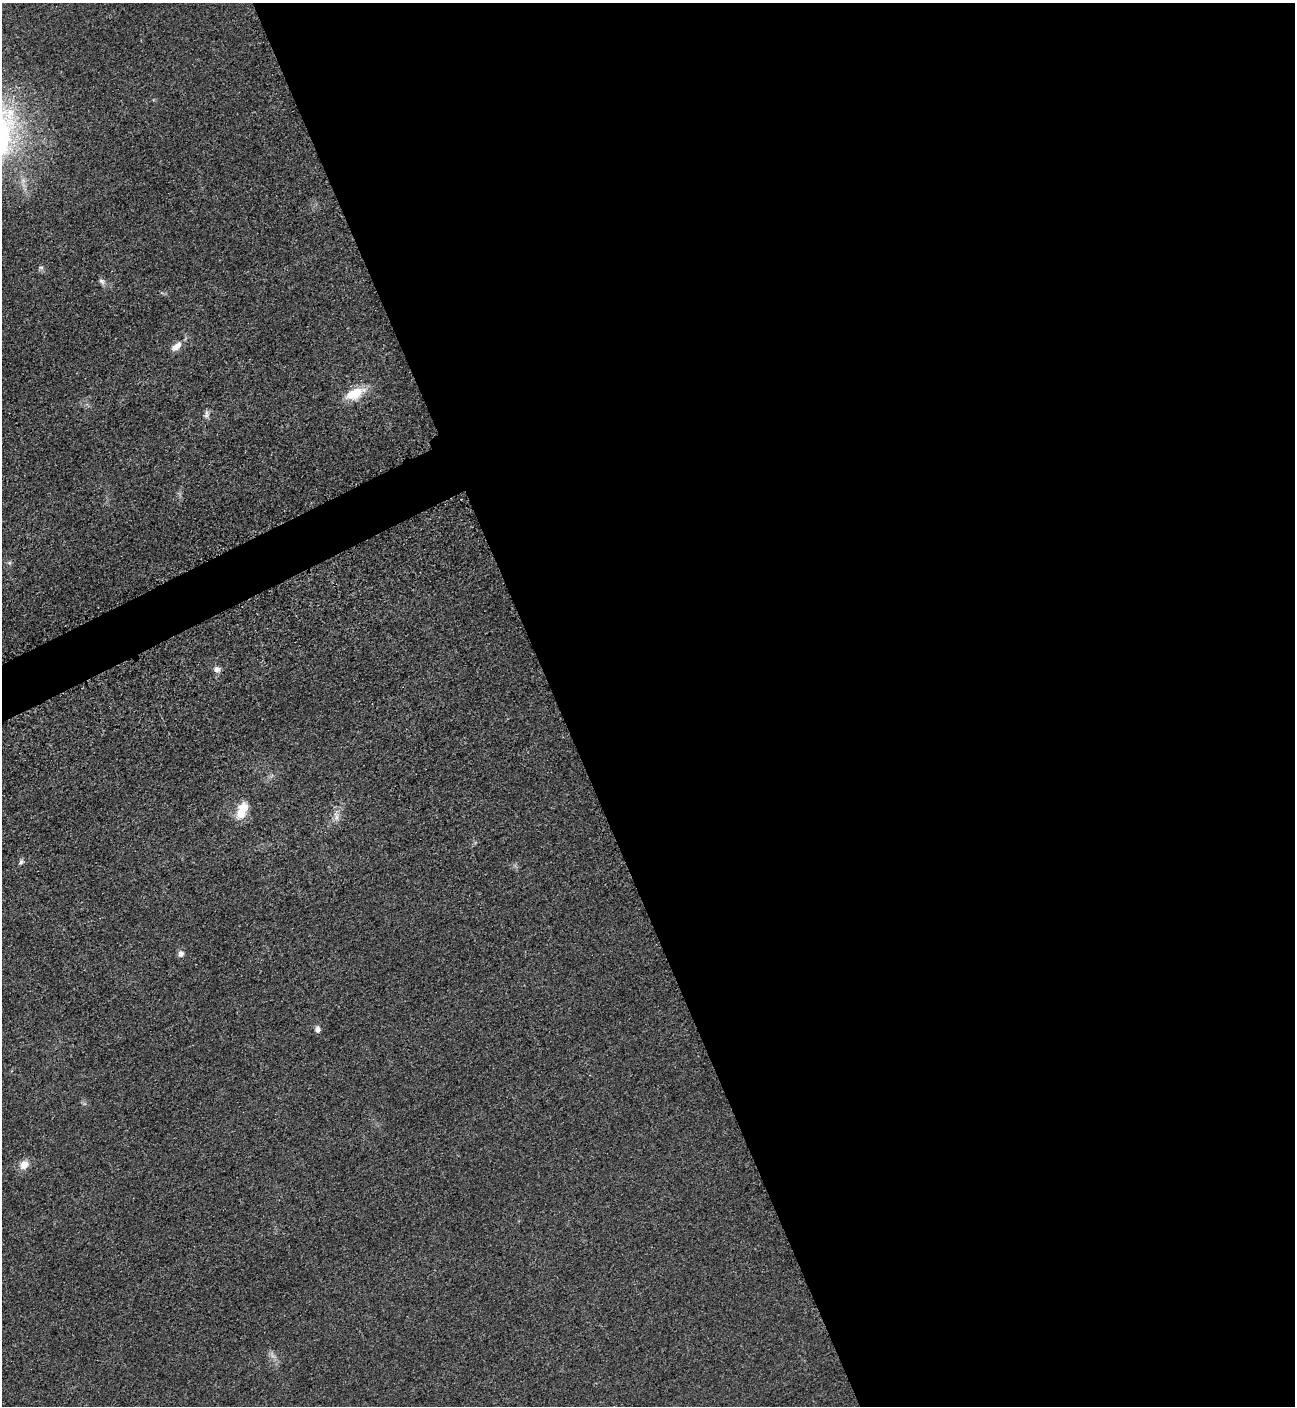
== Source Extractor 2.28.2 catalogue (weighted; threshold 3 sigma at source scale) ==
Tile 8 of 4 x 4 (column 4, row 2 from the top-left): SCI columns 4181-5473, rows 2873-4276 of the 5669 x 5701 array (HDU 1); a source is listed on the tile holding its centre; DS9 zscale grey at full resolution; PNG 1297 x 1408 px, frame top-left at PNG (2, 3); no overlay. Shown black and unused: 59% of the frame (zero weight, under 3 of 5 exposures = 4% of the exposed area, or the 3 px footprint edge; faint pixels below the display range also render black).
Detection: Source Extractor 2.28.2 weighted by HDU 2 'WHT'; one run over the whole footprint, this tile lists its part. Background 0.0193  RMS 0.0052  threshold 0.0234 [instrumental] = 3 sigma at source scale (4.5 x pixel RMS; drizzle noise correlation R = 1.50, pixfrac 1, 0.05/0.05 arcsec/px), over >= 5 px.
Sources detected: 12; all 12 listed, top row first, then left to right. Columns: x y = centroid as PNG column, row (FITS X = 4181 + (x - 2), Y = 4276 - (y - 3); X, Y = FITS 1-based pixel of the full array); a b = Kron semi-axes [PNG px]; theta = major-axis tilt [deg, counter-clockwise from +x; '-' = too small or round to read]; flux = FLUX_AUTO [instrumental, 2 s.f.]
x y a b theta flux
41 267 7 4 -1 0.86
102 281 9 6 -41 1.6
176 346 16 8 39 4.5
355 393 28 13 24 12
206 415 12 6 86 1.8
217 669 9 8 - 2.2
242 810 21 10 69 9.8
336 817 8 7 - 2.3
21 862 8 6 52 1.2
181 954 8 7 - 2.1
318 1029 8 6 -88 1.9
24 1165 11 9 55 4.5